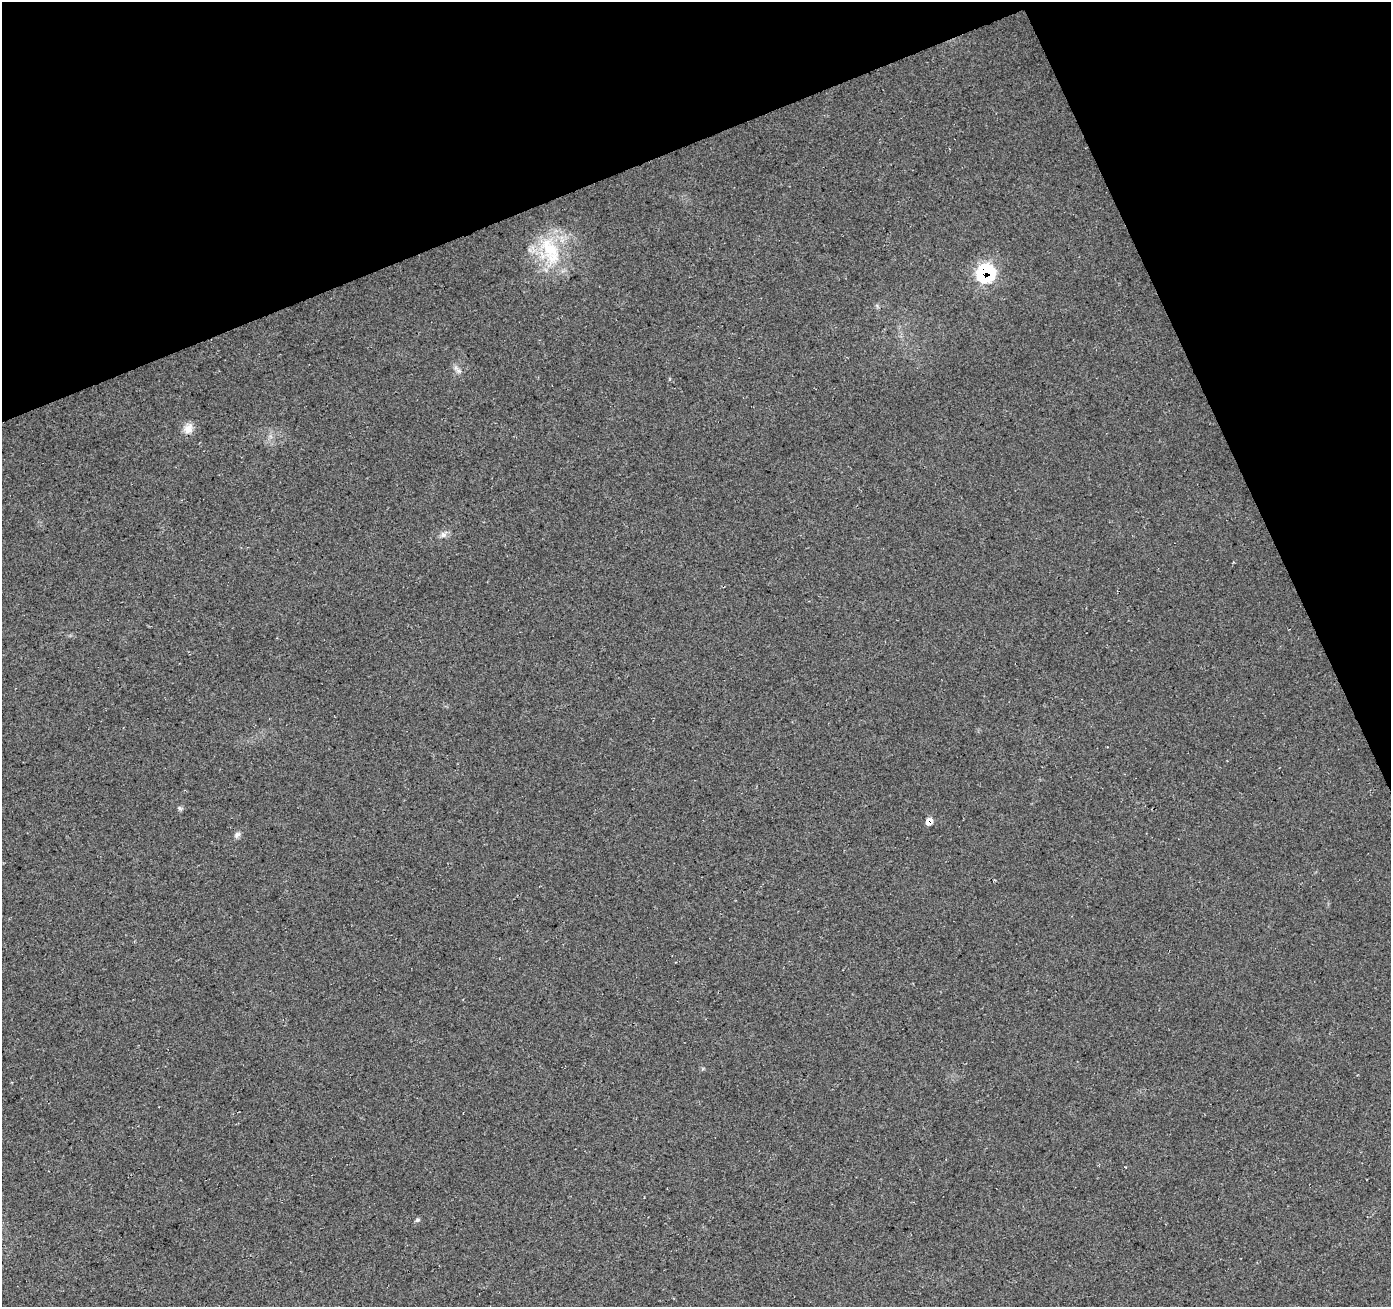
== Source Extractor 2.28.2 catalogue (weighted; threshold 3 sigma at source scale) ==
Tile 3 of 4 x 4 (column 3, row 1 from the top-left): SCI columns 2839-4227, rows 4079-5383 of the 5669 x 5493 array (HDU 1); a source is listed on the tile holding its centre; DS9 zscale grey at full resolution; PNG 1393 x 1309 px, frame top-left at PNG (2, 2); no overlay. Shown black and unused: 20% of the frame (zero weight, under 3 of 4 exposures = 5% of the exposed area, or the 3 px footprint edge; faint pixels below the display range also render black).
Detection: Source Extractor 2.28.2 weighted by HDU 2 'WHT'; one run over the whole footprint, this tile lists its part. Background 0.0459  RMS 0.0082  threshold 0.037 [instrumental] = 3 sigma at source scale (4.5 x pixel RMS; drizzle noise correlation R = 1.50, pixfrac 1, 0.0396/0.0396 arcsec/px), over >= 5 px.
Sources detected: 8; all 8 listed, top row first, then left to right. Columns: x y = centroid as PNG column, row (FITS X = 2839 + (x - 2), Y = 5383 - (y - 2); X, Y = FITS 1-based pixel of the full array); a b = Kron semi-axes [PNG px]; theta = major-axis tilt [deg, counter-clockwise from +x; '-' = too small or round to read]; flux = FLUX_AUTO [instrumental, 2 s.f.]
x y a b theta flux
549 248 41 24 -65 49
986 273 11 10 - 120
459 371 12 5 -33 2.9
188 429 14 11 71 7.6
443 535 9 8 - 3.6
929 822 9 8 - 4.7
237 835 9 7 41 2.8
417 1220 6 5 - 1.5
Overlapping masked pixels (flux is a lower limit): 2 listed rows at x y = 986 273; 929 822